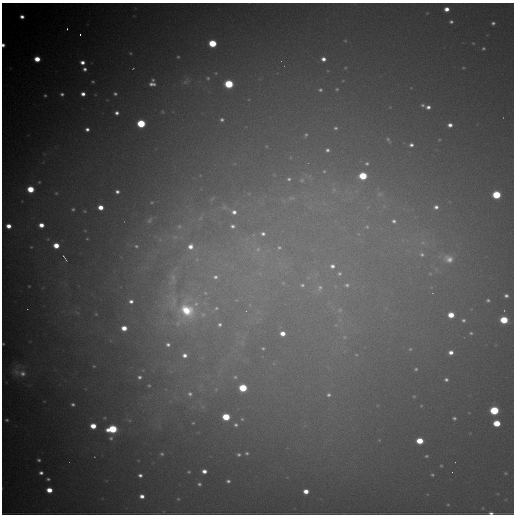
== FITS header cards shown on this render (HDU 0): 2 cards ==
NAXIS1  =                  512
NAXIS2  =                  512

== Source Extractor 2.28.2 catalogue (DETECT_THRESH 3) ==
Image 512 x 512 px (HDU 0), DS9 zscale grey, 1 PNG px = 1 image px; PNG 516 x 516 px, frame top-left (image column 1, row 512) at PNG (2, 3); no overlay
Background 7180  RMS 140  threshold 407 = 3 sigma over >= 5 px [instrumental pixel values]
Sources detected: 167; all 167 listed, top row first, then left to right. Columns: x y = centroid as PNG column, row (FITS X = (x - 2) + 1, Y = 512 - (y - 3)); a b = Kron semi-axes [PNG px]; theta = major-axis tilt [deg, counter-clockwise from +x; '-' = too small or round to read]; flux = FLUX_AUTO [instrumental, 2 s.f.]
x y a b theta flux
447 9 4 4 - 6.5e+04
22 17 5 5 - 5.2e+04
451 22 4 3 - 1.9e+04
493 23 4 3 - 2.1e+04
67 29 3 2 - 1.8e+04
80 35 3 2 - 1.6e+04
345 41 5 4 - 9.9e+03
212 43 5 5 - 4.1e+05
473 43 3 3 - 6.5e+03
3 45 4 4 - 3.9e+04
483 48 4 4 - 1.3e+04
130 53 4 4 - 9.7e+03
178 57 4 4 - 1.2e+04
37 59 5 4 - 1.6e+05
323 59 5 4 - 4.6e+04
82 62 4 4 - 5.2e+04
133 68 3 2 - 6.6e+03
463 68 5 3 - 8.0e+03
85 69 4 4 - 3.0e+04
216 73 5 5 - 1.1e+04
208 78 6 6 - 2.1e+04
153 80 5 5 - 1.7e+04
93 82 3 3 - 1.1e+04
186 82 10 6 17 4.1e+04
152 84 9 6 -2 4.7e+04
229 84 5 5 - 6.1e+05
337 89 5 3 - 1.1e+04
320 90 5 4 - 1.6e+04
62 94 4 4 - 2.1e+04
83 94 4 4 - 4.9e+04
115 94 5 4 - 1.9e+04
45 95 4 3 - 1.3e+04
423 105 5 4 - 1.5e+04
428 107 5 4 - 3.5e+04
163 112 7 5 -73 1.6e+04
117 113 4 4 - 3.3e+04
222 120 4 4 - 2.1e+04
141 124 5 5 - 5.6e+05
450 125 4 4 - 4.2e+04
335 128 5 4 - 1.5e+04
87 129 4 4 - 3.2e+04
306 135 5 4 - 1.5e+04
388 139 6 5 - 1.4e+04
411 145 4 4 - 2.7e+04
327 150 5 5 - 2.3e+04
367 163 5 4 - 1.7e+04
324 171 5 4 - 1.4e+04
363 176 5 5 - 4.3e+05
289 179 6 5 - 2.1e+04
302 180 8 5 27 2.5e+04
39 182 4 4 - 1.0e+04
30 189 5 5 - 2.7e+05
334 190 7 6 - 2.9e+04
117 192 4 3 - 2.7e+04
56 193 5 5 - 1.2e+04
380 194 11 7 0 5.0e+04
496 195 5 5 - 4.9e+05
292 198 9 3 -5 1.9e+04
100 207 5 4 - 1.0e+05
225 207 15 9 -27 9.6e+04
436 207 7 7 - 4.8e+04
73 209 5 4 - 1.5e+04
85 211 5 3 - 8.8e+03
234 212 10 8 -16 8.3e+04
200 218 9 6 61 4.1e+04
149 221 6 4 45 1.2e+04
394 221 9 8 - 6.5e+04
41 225 5 4 - 8.8e+04
8 226 5 4 - 8.5e+04
179 226 7 6 - 2.7e+04
232 226 10 8 -3 7.2e+04
367 227 8 7 - 4.5e+04
263 234 8 6 -10 4.0e+04
358 234 7 5 42 2.3e+04
48 239 5 4 - 1.0e+04
87 239 5 3 - 8.1e+03
423 243 8 8 - 5.9e+04
56 245 5 5 - 1.4e+05
136 246 4 4 - 1.1e+04
190 246 9 8 - 1.0e+05
31 247 4 4 - 9.3e+03
279 247 6 6 - 2.1e+04
258 249 9 8 - 6.2e+04
422 254 9 7 -42 4.6e+04
65 258 12 4 -57 2.5e+04
197 259 7 5 45 2.6e+04
449 259 16 12 -18 1.3e+05
332 266 8 7 - 5.2e+04
339 273 8 7 - 3.8e+04
215 277 10 8 15 6.8e+04
173 279 24 12 78 1.8e+05
283 283 5 5 - 1.2e+04
302 285 7 6 - 2.6e+04
347 285 9 8 - 5.0e+04
29 286 3 3 - 6.2e+03
320 288 11 9 56 7.1e+04
205 293 8 6 -21 3.5e+04
506 296 7 6 - 4.0e+04
488 300 7 6 - 2.4e+04
131 301 6 5 - 3.8e+04
216 308 10 7 19 5.0e+04
187 310 49 39 -39 1.4e+06
340 310 8 6 2 3.5e+04
96 314 5 4 - 1.0e+04
451 315 5 4 - 1.4e+05
463 320 5 5 - 2.0e+04
504 320 5 5 - 3.6e+05
219 325 8 7 - 4.7e+04
124 328 5 4 - 1.1e+05
282 333 5 5 - 7.8e+04
471 333 5 4 - 1.6e+04
344 337 6 4 89 1.6e+04
242 343 9 6 -70 4.9e+04
3 344 3 3 - 8.7e+03
168 344 6 5 - 2.7e+04
263 348 5 5 - 1.6e+04
410 349 5 5 - 1.5e+04
451 352 5 5 - 5.3e+04
356 354 4 3 - 6.8e+03
185 355 7 7 - 5.8e+04
94 366 3 3 - 7.2e+03
416 369 5 4 - 1.5e+04
22 373 13 10 -5 9.4e+04
139 377 3 3 - 1.9e+04
235 377 8 6 -11 3.8e+04
446 380 5 4 - 2.3e+04
149 385 4 2 - 8.1e+03
243 388 5 5 - 4.5e+05
216 389 6 5 - 1.9e+04
190 394 8 8 - 4.2e+04
328 395 5 5 - 1.9e+04
414 396 5 3 - 8.5e+03
73 404 4 3 - 1.8e+04
421 406 5 3 - 8.0e+03
494 410 6 5 - 6.1e+05
226 417 5 5 - 3.6e+05
454 418 5 4 - 1.7e+04
242 419 4 4 - 9.4e+03
7 420 6 6 - 2.3e+04
193 423 3 3 - 8.0e+03
497 423 5 5 - 2.5e+05
236 425 4 3 - 1.6e+04
93 426 5 4 - 1.4e+05
112 429 7 5 7 6.0e+05
111 438 6 6 - 2.4e+04
420 441 5 4 - 2.2e+05
247 453 3 3 - 1.2e+04
162 454 6 5 - 1.7e+04
239 454 3 3 - 1.5e+04
426 456 4 3 - 1.1e+04
39 460 4 4 - 1.7e+04
441 466 4 3 - 8.1e+03
204 471 4 4 - 5.2e+04
189 472 4 3 - 1.0e+04
41 473 4 4 - 3.1e+04
506 473 4 3 - 8.9e+03
140 475 4 4 - 2.8e+04
432 475 4 3 - 1.1e+04
48 479 5 3 - 1.7e+04
228 481 4 4 - 1.9e+04
199 484 5 4 - 1.7e+04
49 490 5 4 - 1.3e+05
306 491 5 4 - 8.6e+04
142 496 4 4 - 5.2e+04
178 499 4 4 - 9.8e+03
448 505 4 3 - 6.7e+03
491 513 5 3 - 2.6e+04
At the frame edge (FLAGS 8, measured only in part): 3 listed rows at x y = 3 45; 3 344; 491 513